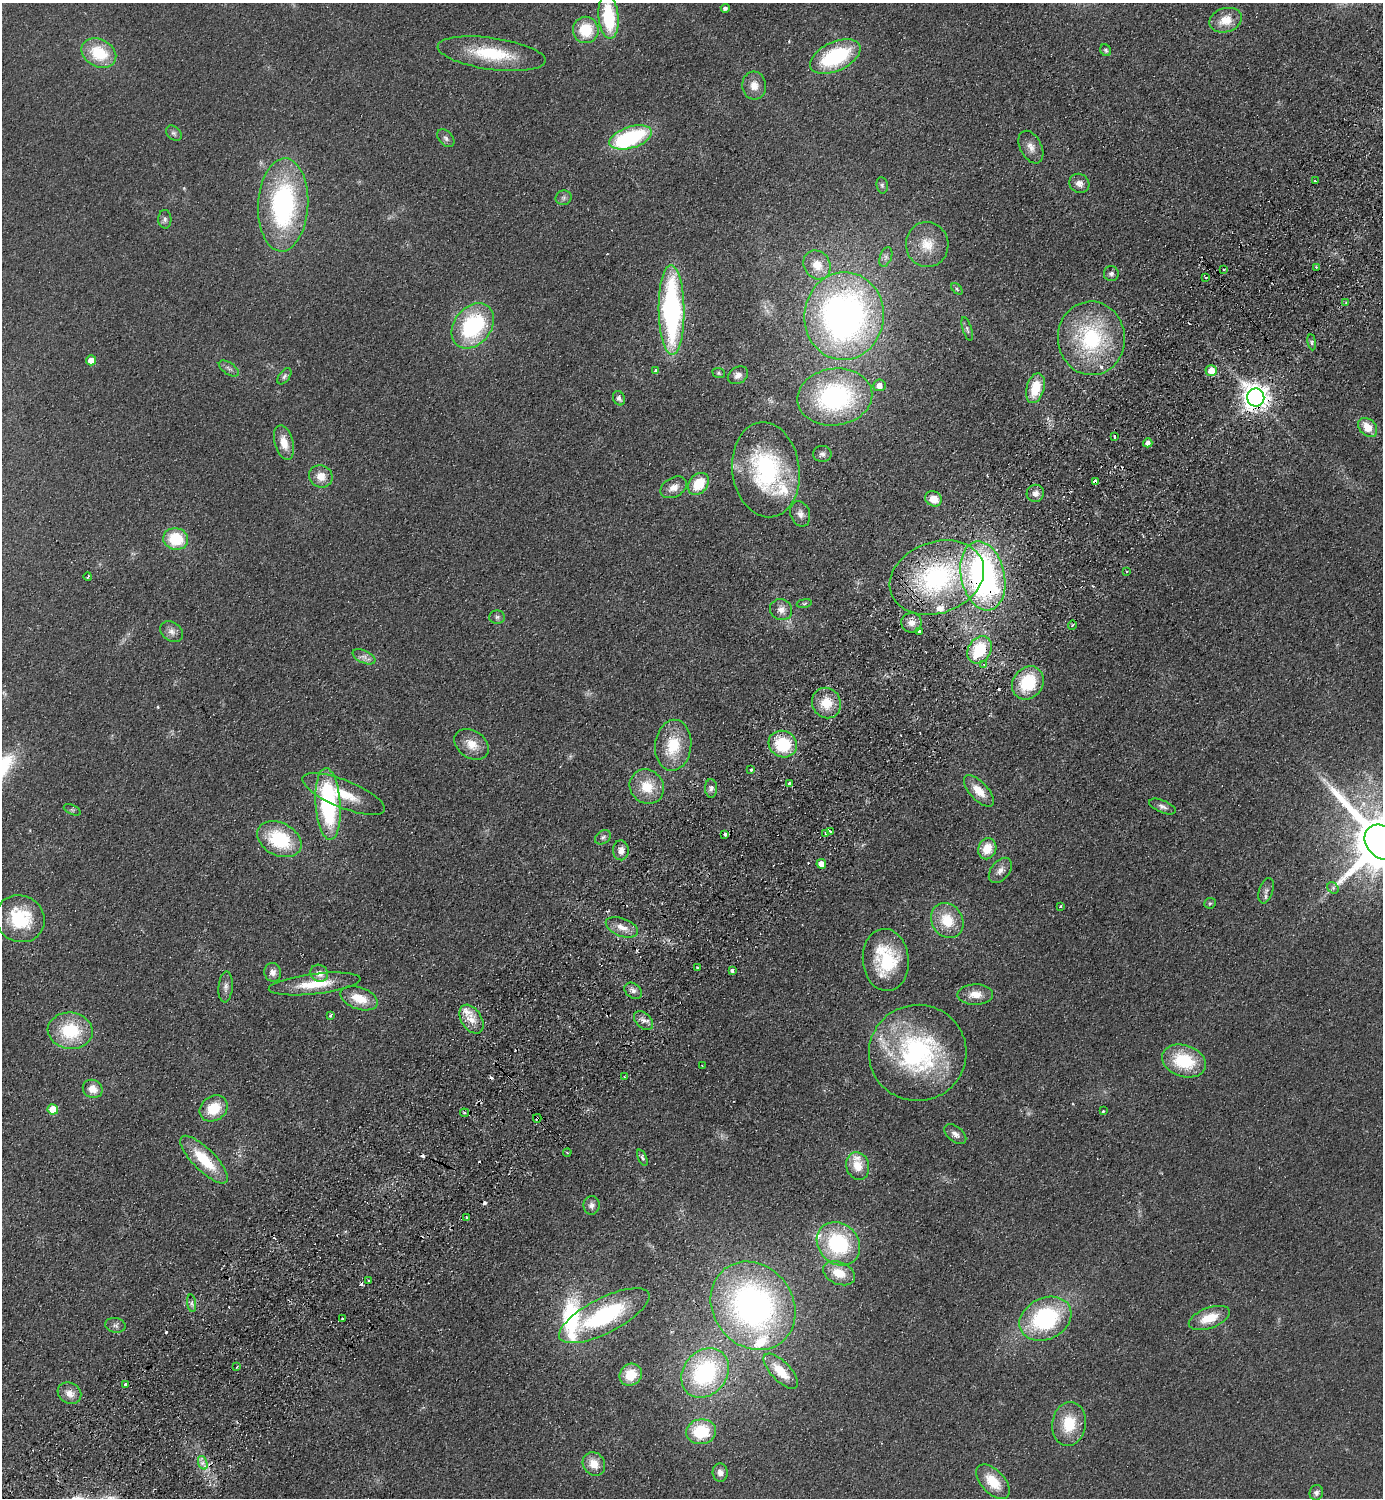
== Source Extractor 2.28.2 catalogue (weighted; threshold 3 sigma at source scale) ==
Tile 7 of 4 x 4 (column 3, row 2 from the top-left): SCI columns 2963-4343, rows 3036-4531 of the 6066 x 6072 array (HDU 1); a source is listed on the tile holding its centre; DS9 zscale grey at full resolution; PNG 1385 x 1500 px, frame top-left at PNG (2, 3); each listed source drawn as its Kron ellipse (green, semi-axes under 4 px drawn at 4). Shown black and unused: <1% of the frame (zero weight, under 2 of 3 exposures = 3% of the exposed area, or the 3 px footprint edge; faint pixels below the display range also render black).
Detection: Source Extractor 2.28.2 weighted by HDU 2 'WHT'; one run over the whole footprint, this tile lists its part. Background 0.0559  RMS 0.0097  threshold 0.0436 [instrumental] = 3 sigma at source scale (4.5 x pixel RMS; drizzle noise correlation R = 1.50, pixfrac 1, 0.05/0.05 arcsec/px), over >= 5 px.
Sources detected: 185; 1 too faint to see at this stretch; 1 inside a brighter object's white glare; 14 cosmic-ray / hot-pixel residue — neither listed nor drawn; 10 inside a brighter listed object's ellipse — not listed separately; the other 159 listed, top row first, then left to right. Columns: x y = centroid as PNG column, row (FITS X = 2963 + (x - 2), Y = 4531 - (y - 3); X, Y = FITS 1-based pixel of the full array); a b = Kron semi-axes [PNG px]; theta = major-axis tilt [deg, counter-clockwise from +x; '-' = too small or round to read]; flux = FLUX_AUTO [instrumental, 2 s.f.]
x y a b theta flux
725 8 4 4 - 3.2
609 17 22 10 -84 60
1226 20 16 12 16 17
586 30 13 13 - 33
1106 50 6 5 - 1.9
99 53 18 13 -28 40
491 54 54 16 -8 55
835 57 27 14 25 85
754 85 14 12 -84 9.5
174 133 9 6 -42 2.9
631 137 22 10 18 93
446 138 10 7 -47 3.5
1031 147 17 10 -63 7.9
1315 181 3 3 - 2
1079 183 10 9 - 6.4
882 185 8 5 -80 2.2
564 198 8 7 - 2.8
283 205 46 25 87 170
165 219 9 6 -88 2.8
927 244 22 21 - 23
886 257 10 6 70 3.2
817 265 15 13 -57 15
1316 267 2 2 - 0.96
1223 270 3 2 - 1.3
1111 274 7 7 - 3.2
1205 277 3 2 - 1.2
957 289 7 4 -46 1.4
1346 303 4 4 - 1.3
671 310 45 13 -89 220
844 316 44 39 84 430
473 326 25 18 52 100
967 329 12 4 -73 2.2
1091 338 37 33 -86 100
1312 342 8 4 -82 2
91 360 5 5 - 10
229 368 11 6 -34 3.2
656 370 4 4 - 2
1211 371 6 5 - 15
719 373 6 5 - 1.5
738 375 11 8 32 5.3
284 376 9 5 54 2.4
879 385 6 6 - 6.6
1035 388 15 9 74 26
835 397 37 28 8 150
1256 397 9 8 - 1100
619 398 7 6 - 3.3
1368 427 11 8 -47 17
1114 436 3 2 - 2
284 443 18 9 -74 14
1148 443 5 4 - 5.9
822 454 9 8 - 3.8
766 470 48 33 -82 120
321 476 12 11 - 12
1095 481 4 4 - 12
698 484 12 9 50 27
674 487 14 9 29 8.8
1035 493 9 8 - 5.7
934 499 8 7 - 14
800 514 13 9 -71 6.3
176 539 12 11 - 39
1127 571 3 2 - 1.3
983 576 35 22 -78 310
88 577 4 2 - 1.4
937 578 48 35 20 160
804 603 8 4 9 1.3
781 610 11 10 - 6.8
497 617 8 6 0 2.7
911 623 10 10 - 7.1
1072 625 4 3 - 1
172 631 12 9 -36 5.9
919 631 3 3 - 3.5
979 650 14 11 59 43
364 657 12 6 -25 4.9
984 665 4 2 - 1.3
1028 683 17 15 53 47
826 703 15 14 - 21
472 744 19 13 -34 15
783 744 14 13 - 47
673 745 25 18 84 36
751 769 3 3 - 1.9
789 784 4 3 - 4.8
647 787 18 16 -46 25
711 788 9 6 -88 3.7
979 791 20 9 -47 15
343 794 44 13 -22 32
328 804 36 12 -86 130
1162 806 14 6 -23 3.9
72 810 9 4 -23 1.9
830 831 3 3 - 3.2
725 834 4 4 - 4.6
826 834 3 3 - 3.4
603 837 9 6 36 2.7
279 839 23 16 -27 59
1382 842 19 15 -47 9900
987 849 11 9 70 18
621 850 10 8 -88 6.8
821 864 5 4 - 9.7
1000 870 14 9 51 6.5
1333 888 6 5 - 2.1
1266 891 13 7 72 4.1
1210 903 6 5 - 1.6
1061 906 3 3 - 1.8
20 919 25 23 -29 52
947 920 18 15 -57 26
622 927 17 9 -21 10
886 960 31 23 -84 57
697 968 3 2 - 1.7
732 971 4 3 - 8.5
273 972 9 8 - 5.4
319 973 9 8 - 7
315 984 46 10 7 31
226 987 15 7 85 5
633 991 9 7 -36 4.1
975 994 18 10 1 12
359 998 19 11 -19 21
330 1016 4 3 - 1.8
471 1019 16 10 -58 13
644 1021 11 7 -44 5.7
70 1031 22 18 -6 50
918 1053 49 48 - 170
1184 1061 22 16 -18 48
702 1066 3 2 - 0.7
624 1077 3 3 - 1.2
93 1089 10 9 - 12
214 1108 15 12 33 26
53 1109 5 5 - 26
1103 1111 3 3 - 1.5
464 1113 4 4 - 1.4
537 1118 4 3 - 1.2
955 1134 13 7 -39 5.1
567 1152 4 3 - 0.8
642 1158 8 3 -65 2.1
204 1160 32 11 -45 40
858 1166 14 11 -73 17
592 1205 9 8 - 4.3
467 1218 4 3 - 2.9
838 1244 23 20 -45 85
839 1273 16 11 -23 19
369 1281 3 3 - 2.1
192 1303 9 4 -82 2.6
753 1306 46 40 -53 320
604 1316 50 17 27 110
1209 1318 21 10 20 21
343 1319 3 3 - 1.8
1045 1319 27 20 27 110
115 1325 10 7 -10 3.4
237 1367 3 2 - 1.2
781 1371 22 9 -46 23
705 1373 26 21 50 110
631 1375 12 10 39 21
125 1385 4 3 - 6.5
69 1393 12 10 -30 8.5
1069 1424 22 17 82 32
701 1432 15 12 8 44
203 1463 7 4 -72 3.7
594 1464 12 10 -54 14
720 1473 9 7 -86 5
993 1482 21 11 -47 25
1316 1493 7 6 - 3.4
Overlapping masked pixels (flux is a lower limit): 6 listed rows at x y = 1256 397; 1095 481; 983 576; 937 578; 979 650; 537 1118
Isophote crosses this tile's border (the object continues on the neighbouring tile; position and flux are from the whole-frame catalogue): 1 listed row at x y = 1382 842